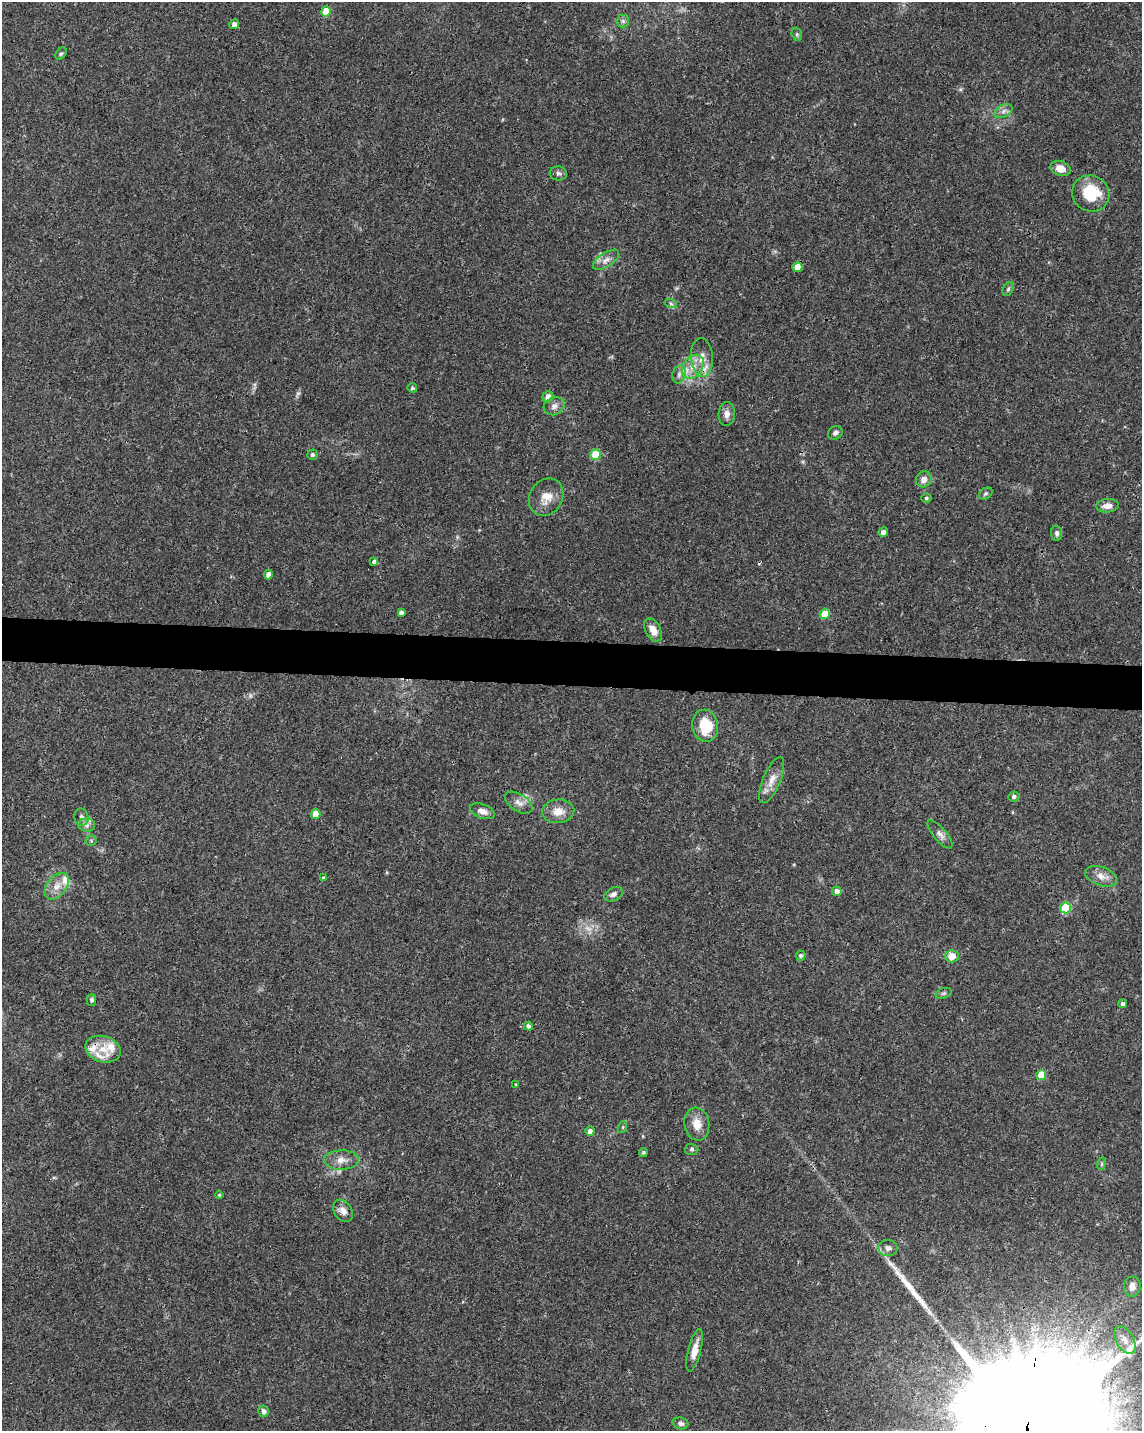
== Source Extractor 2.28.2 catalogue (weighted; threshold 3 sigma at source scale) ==
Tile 6 of 4 x 3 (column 2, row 2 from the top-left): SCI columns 1144-2283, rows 1661-3089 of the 4572 x 4802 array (HDU 1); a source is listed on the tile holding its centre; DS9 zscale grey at full resolution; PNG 1144 x 1433 px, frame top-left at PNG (2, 2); each listed source drawn as its Kron ellipse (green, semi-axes under 4 px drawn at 4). Shown black and unused: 3% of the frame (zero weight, under 3 of 4 exposures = <1% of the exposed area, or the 3 px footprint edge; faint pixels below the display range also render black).
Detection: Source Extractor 2.28.2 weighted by HDU 2 'WHT'; one run over the whole footprint, this tile lists its part. Background 0.0366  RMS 0.0033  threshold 0.015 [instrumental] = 3 sigma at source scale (4.5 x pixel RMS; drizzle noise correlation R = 1.50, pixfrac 1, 0.0396/0.0396 arcsec/px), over >= 5 px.
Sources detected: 86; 3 too faint to see at this stretch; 1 cosmic-ray / hot-pixel residue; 1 long thin detection or spike segment (spike, bleed or trail) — neither listed nor drawn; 5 inside a brighter listed object's ellipse — not listed separately; the other 76 listed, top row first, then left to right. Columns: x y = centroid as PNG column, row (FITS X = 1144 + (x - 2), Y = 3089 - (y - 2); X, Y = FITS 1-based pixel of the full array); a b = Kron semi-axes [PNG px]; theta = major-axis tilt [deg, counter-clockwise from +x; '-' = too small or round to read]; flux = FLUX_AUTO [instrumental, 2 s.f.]
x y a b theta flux
326 11 5 5 - 6.9
623 21 6 6 - 0.77
234 24 5 5 - 1.8
797 34 7 5 -70 0.55
61 54 7 5 48 0.55
1003 111 9 6 28 1.4
1061 168 10 7 -21 3.1
558 173 9 7 -5 1
1091 194 19 17 -31 13
606 260 15 7 33 2.2
797 267 5 5 - 4.2
1008 289 7 5 60 0.65
671 304 6 4 -20 0.62
702 358 19 11 -86 4.1
693 367 13 9 53 4.1
679 374 9 6 75 1.4
412 388 4 4 - 0.65
548 397 5 5 - 2.9
554 406 11 8 24 1.7
727 414 12 8 87 2.2
835 433 8 6 35 1
312 455 5 5 - 0.7
595 455 5 5 - 11
924 479 8 7 - 2
986 494 7 5 33 0.65
546 497 20 16 59 5
926 498 5 5 - 0.64
1107 506 11 6 6 2.4
883 532 5 4 - 1.5
1057 533 7 5 -87 0.88
374 561 4 3 - 2.7
268 575 4 4 - 2.2
401 612 4 4 - 1.1
825 614 5 5 - 8
653 630 12 7 -62 3
705 726 16 13 -79 11
772 780 24 8 67 3.8
1014 797 5 5 - 0.96
519 803 15 8 -32 2.3
482 811 13 7 -21 2.1
558 811 16 12 5 4.1
316 814 5 5 - 4.3
81 817 8 7 - 1.2
87 825 8 7 - 1.2
940 834 17 6 -50 1.8
91 841 5 5 - 0.52
1101 876 16 9 -19 3
323 878 4 4 - 0.58
57 886 15 9 52 3.5
837 891 5 4 - 2.2
614 894 10 6 25 1.3
1065 908 5 5 - 16
801 956 5 5 - 0.78
952 956 7 6 - 3.7
943 993 8 5 19 0.66
92 1000 5 4 - 0.76
1123 1004 4 4 - 1.4
528 1026 4 4 - 1.1
103 1049 18 13 -16 5.6
1041 1075 5 5 - 7.5
516 1085 4 3 - 0.41
697 1124 16 12 -80 4.4
623 1127 6 4 71 0.45
590 1131 5 4 - 1.7
692 1149 7 5 -2 0.63
643 1152 4 4 - 0.5
341 1160 17 10 1 3.3
1101 1164 6 4 71 0.48
219 1195 4 3 - 0.36
343 1211 12 9 -56 2.1
888 1248 9 8 - 1.7
1132 1287 10 8 88 2.8
1125 1340 15 8 -60 2.8
695 1350 21 6 76 3.7
264 1411 6 5 - 1.5
681 1423 8 6 -8 0.93